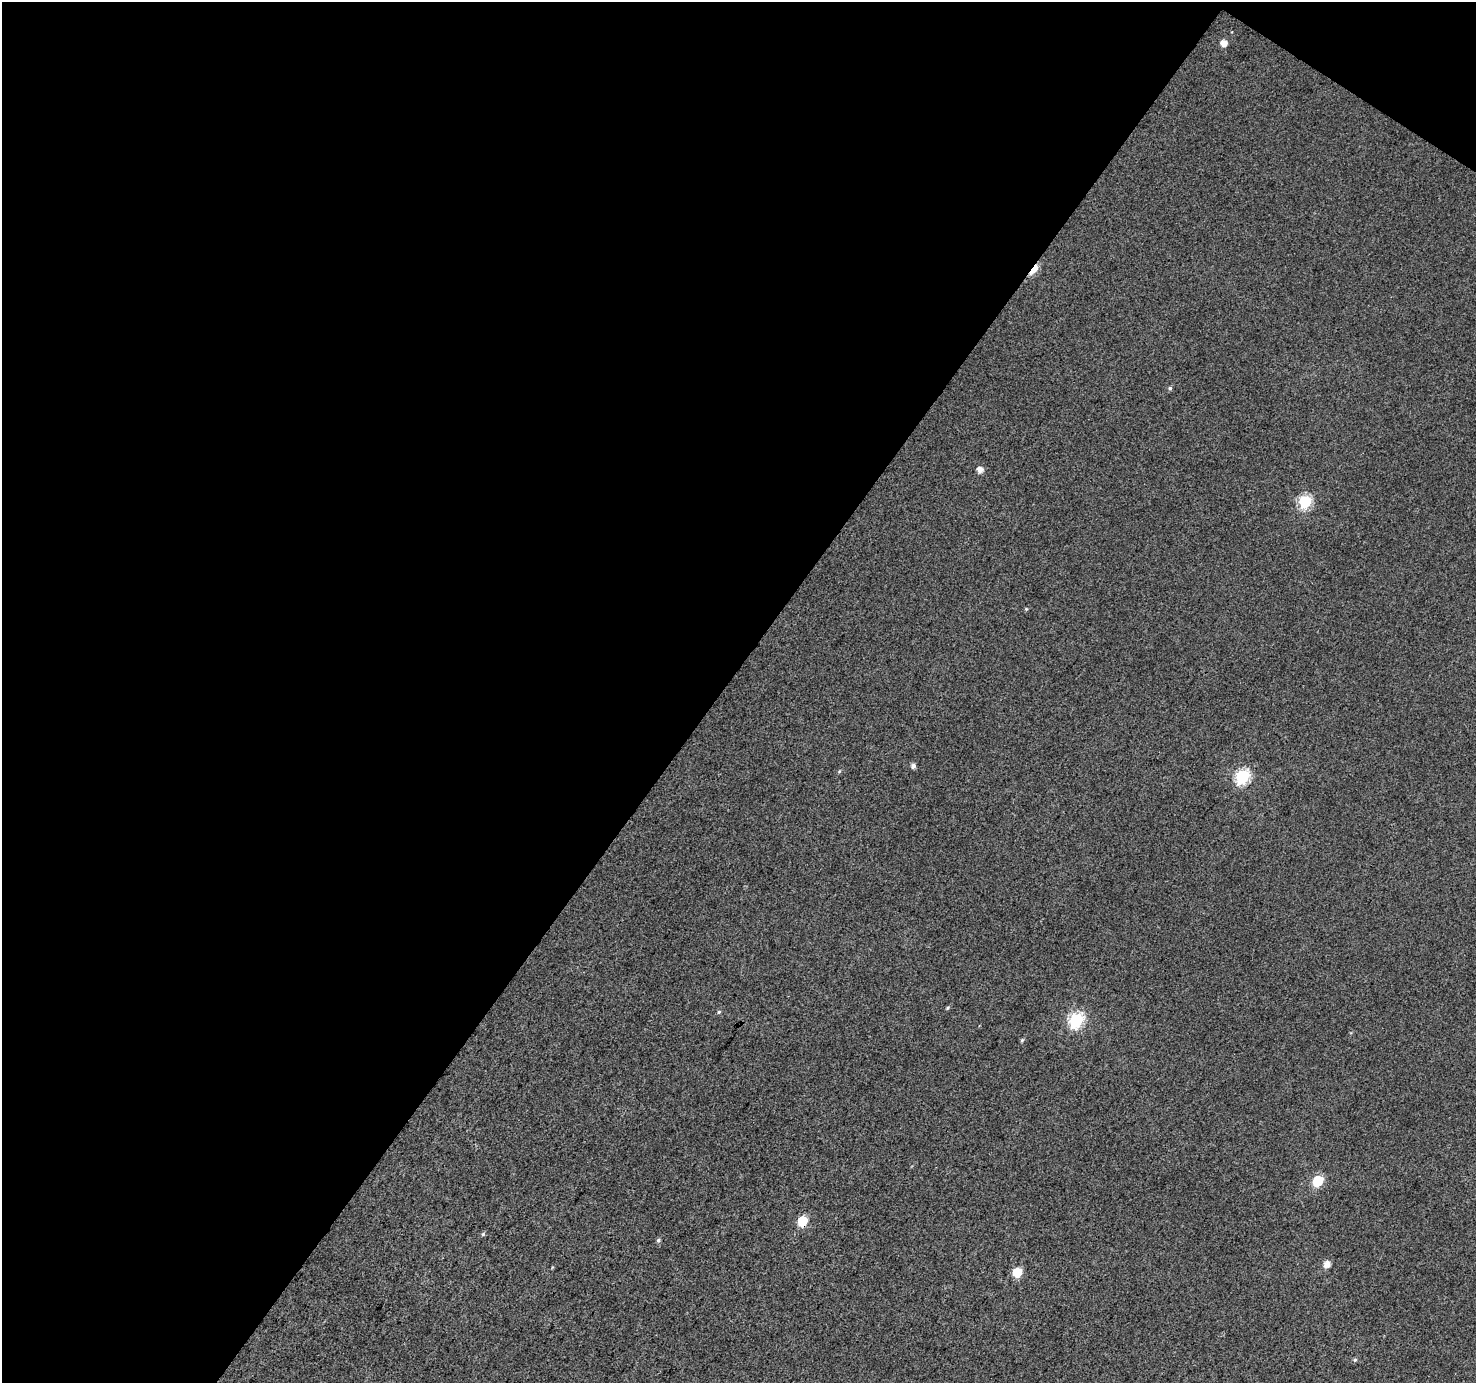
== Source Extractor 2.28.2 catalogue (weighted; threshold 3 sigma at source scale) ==
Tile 1 of 2 x 2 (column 1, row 1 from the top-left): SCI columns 3-1476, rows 1499-2879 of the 2951 x 2977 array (HDU 1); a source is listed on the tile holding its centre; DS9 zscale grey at full resolution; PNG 1478 x 1385 px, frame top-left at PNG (2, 2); no overlay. Shown black and unused: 50% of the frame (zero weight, under 3 of 4 exposures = <1% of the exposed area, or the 3 px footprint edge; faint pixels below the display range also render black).
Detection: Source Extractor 2.28.2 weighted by HDU 2 'WHT'; one run over the whole footprint, this tile lists its part. Background 0.0135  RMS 0.011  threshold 0.0499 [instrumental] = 3 sigma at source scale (4.5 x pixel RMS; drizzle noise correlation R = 1.50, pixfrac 1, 0.0396/0.0396 arcsec/px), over >= 5 px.
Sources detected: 19; all 19 listed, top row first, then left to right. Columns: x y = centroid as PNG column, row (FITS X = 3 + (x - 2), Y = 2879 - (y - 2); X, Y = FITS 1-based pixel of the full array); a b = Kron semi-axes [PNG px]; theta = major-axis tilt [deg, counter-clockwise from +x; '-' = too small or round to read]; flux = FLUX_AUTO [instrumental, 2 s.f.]
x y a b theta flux
1224 43 6 5 - 9.1
1034 269 10 4 52 37
1170 388 5 5 - 2.1
980 470 6 5 - 7.3
1305 501 7 6 - 110
1026 609 5 4 - 1.2
913 766 6 5 - 3.7
1243 776 7 6 - 140
948 1008 5 4 - 1.4
719 1012 5 4 - 1.4
1076 1020 8 6 57 150
1022 1040 6 4 45 1.4
1318 1181 6 6 - 58
802 1221 6 6 - 45
483 1234 5 5 - 1.4
658 1240 5 4 - 1.9
1327 1264 6 6 - 8.3
1017 1272 6 6 - 36
1355 1360 6 5 - 1.6
Overlapping masked pixels (flux is a lower limit): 2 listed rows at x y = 1034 269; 802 1221